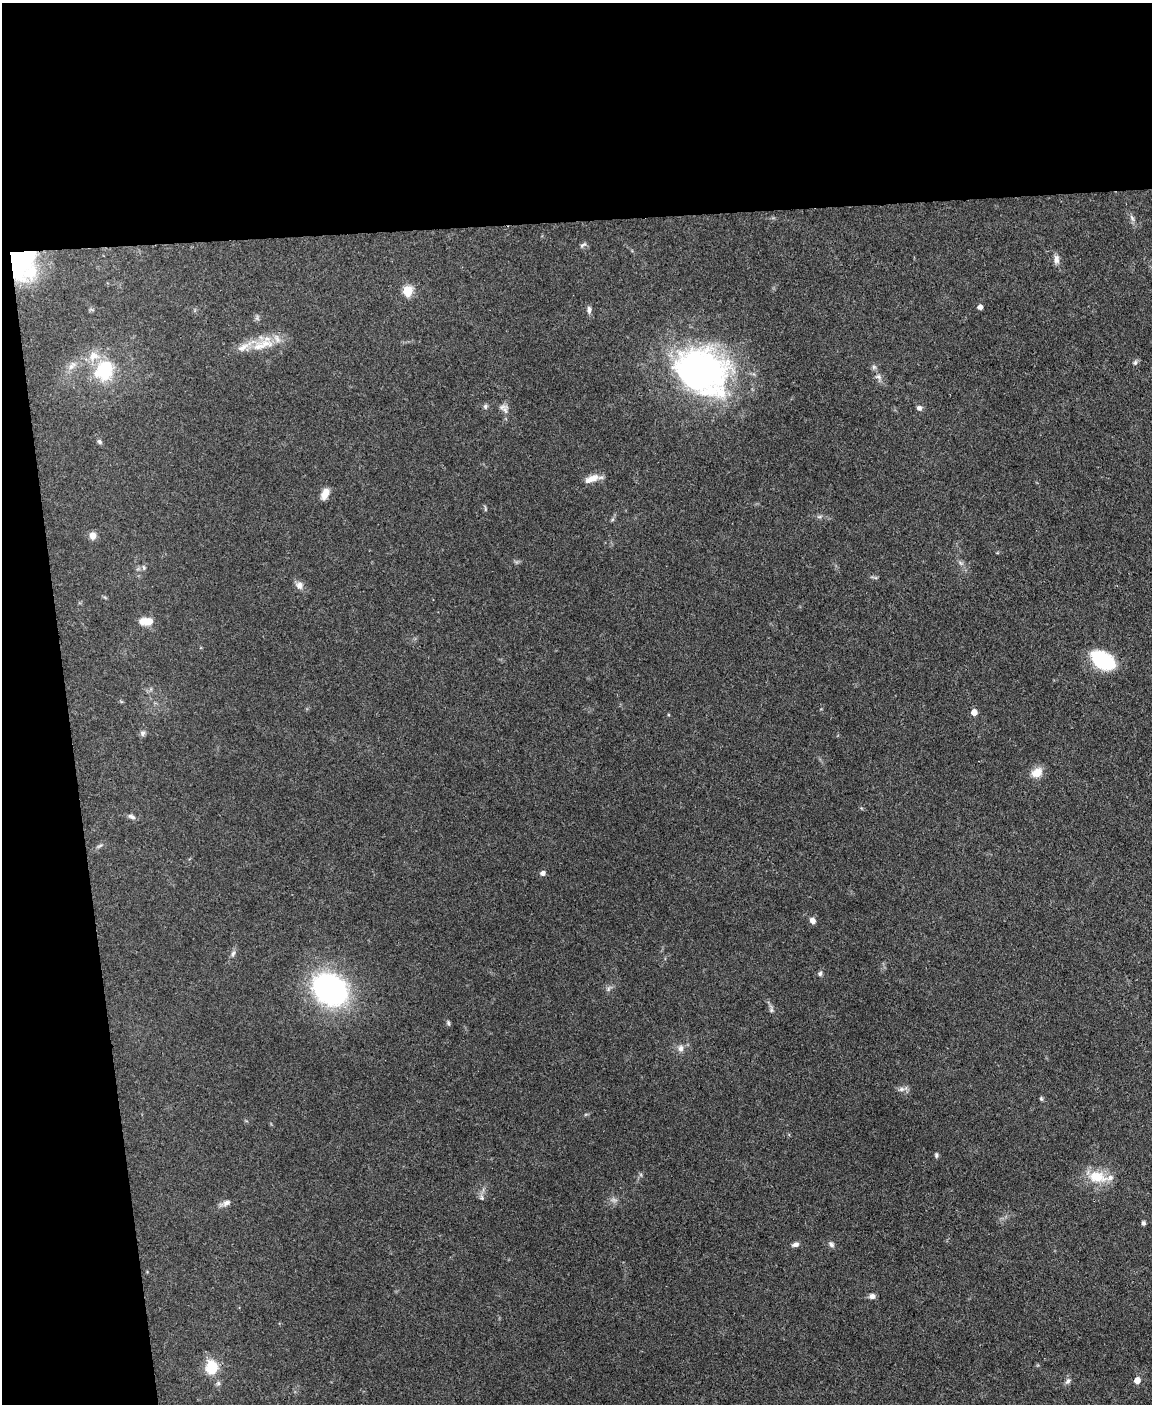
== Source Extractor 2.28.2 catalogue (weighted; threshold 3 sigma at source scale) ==
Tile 1 of 4 x 3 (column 1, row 1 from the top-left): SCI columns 1-1150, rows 3042-4443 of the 4599 x 4572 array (HDU 1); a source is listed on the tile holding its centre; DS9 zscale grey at full resolution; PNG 1154 x 1406 px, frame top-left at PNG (2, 3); no overlay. Shown black and unused: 21% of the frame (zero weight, under 3 of 4 exposures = <1% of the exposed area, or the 3 px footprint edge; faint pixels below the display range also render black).
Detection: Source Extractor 2.28.2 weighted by HDU 2 'WHT'; one run over the whole footprint, this tile lists its part. Background 0.142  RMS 0.0052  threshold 0.0234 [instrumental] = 3 sigma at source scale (4.5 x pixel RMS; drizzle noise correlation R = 1.50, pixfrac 1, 0.05/0.05 arcsec/px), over >= 5 px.
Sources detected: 61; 1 too faint to see at this stretch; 1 inside a brighter object's white glare — not listed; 4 inside a brighter listed object's ellipse — not listed separately; the other 55 listed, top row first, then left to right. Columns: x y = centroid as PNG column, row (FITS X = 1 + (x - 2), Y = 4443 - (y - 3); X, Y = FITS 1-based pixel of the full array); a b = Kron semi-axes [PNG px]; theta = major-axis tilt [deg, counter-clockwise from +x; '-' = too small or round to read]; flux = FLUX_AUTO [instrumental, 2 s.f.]
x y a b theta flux
1132 218 11 4 -58 1.5
583 245 11 5 27 1.2
20 255 25 17 -12 42
1056 259 12 7 -88 2.7
32 272 37 26 -2 28
408 291 6 5 - 29
980 307 4 4 - 2.4
589 310 10 5 -86 1.7
258 346 21 13 19 10
1135 362 7 5 70 1.1
71 366 14 7 40 3.6
874 367 6 6 - 1.1
104 370 29 23 64 27
700 371 62 49 -10 150
879 377 9 5 -27 1.6
485 406 7 6 - 1
919 408 7 6 - 1.6
505 410 16 7 89 2.9
99 442 6 6 - 1.1
592 479 20 8 22 5.4
325 494 13 7 64 4.7
485 509 8 3 -78 0.71
819 517 7 4 18 0.91
93 536 9 8 - 3
144 568 7 5 -88 1.1
299 585 10 9 - 2.8
147 621 13 7 0 7.6
1102 660 23 14 -32 37
974 712 5 5 - 5.1
143 733 7 7 - 1.4
1037 773 13 10 33 6.5
131 816 11 6 -23 1.6
99 846 10 3 29 0.99
543 873 5 5 - 2
812 920 7 6 - 2.5
233 953 8 5 63 1.4
820 974 6 6 - 1.1
330 989 27 21 -37 130
608 989 6 6 - 1.2
771 1010 6 6 - 1.1
448 1023 7 4 -70 0.9
681 1048 9 7 89 2.3
901 1089 8 6 20 1.7
1041 1099 6 5 - 0.73
936 1155 6 5 - 0.93
1097 1177 27 15 -11 13
482 1198 8 5 -82 1.3
226 1203 11 7 28 2.3
1143 1223 4 4 - 1.5
795 1244 9 5 17 1.8
831 1244 9 6 -47 1.4
872 1296 8 7 - 2
212 1367 18 15 -89 13
1137 1380 5 5 - 5.2
1068 1381 9 6 56 1.5
Overlapping masked pixels (flux is a lower limit): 1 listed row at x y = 20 255